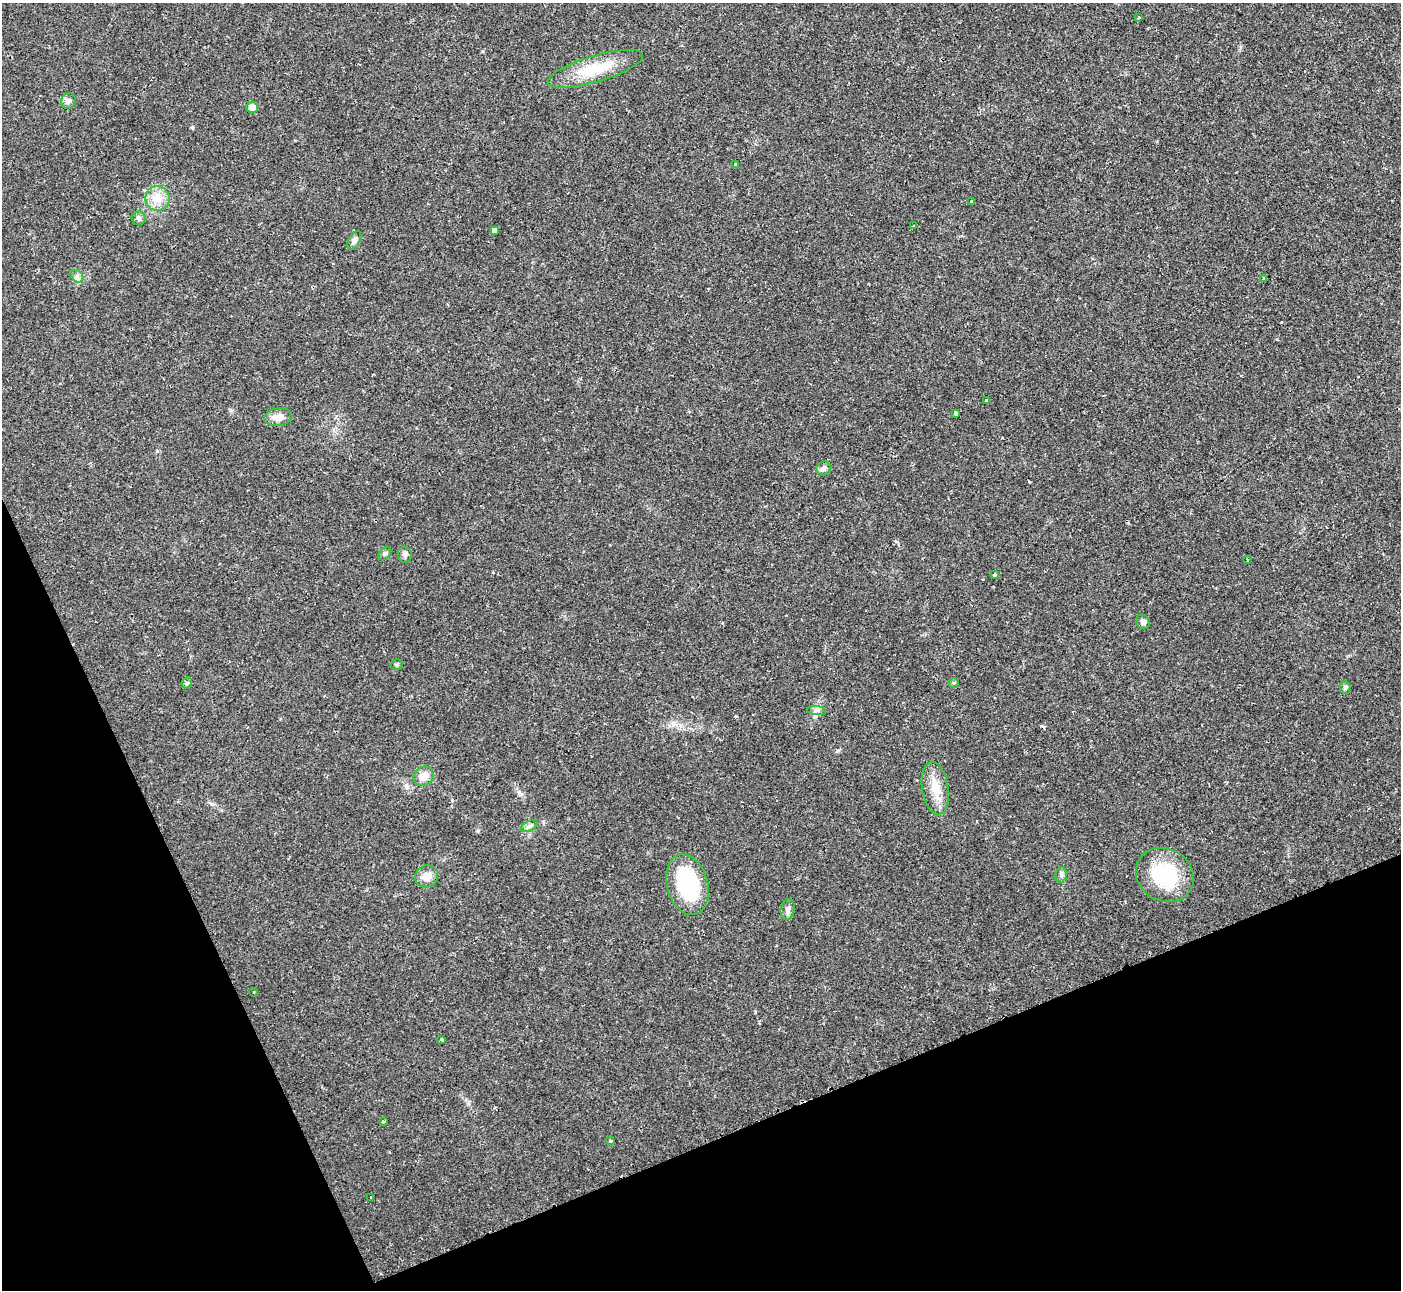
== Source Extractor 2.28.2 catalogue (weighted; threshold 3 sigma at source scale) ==
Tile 14 of 4 x 4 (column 2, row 4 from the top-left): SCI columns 1407-2805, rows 153-1440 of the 5604 x 5592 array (HDU 1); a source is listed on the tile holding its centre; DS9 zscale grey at full resolution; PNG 1403 x 1292 px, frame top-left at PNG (2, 3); each listed source drawn as its Kron ellipse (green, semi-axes under 4 px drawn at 4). Shown black and unused: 21% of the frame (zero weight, under 2 of 3 exposures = <1% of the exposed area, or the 3 px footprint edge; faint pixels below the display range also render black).
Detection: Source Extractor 2.28.2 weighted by HDU 2 'WHT'; one run over the whole footprint, this tile lists its part. Background 0.0258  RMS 0.0039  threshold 0.0177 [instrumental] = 3 sigma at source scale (4.5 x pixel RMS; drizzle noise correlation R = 1.50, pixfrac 1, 0.05/0.05 arcsec/px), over >= 5 px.
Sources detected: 43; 3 cosmic-ray / hot-pixel residue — neither listed nor drawn; the other 40 listed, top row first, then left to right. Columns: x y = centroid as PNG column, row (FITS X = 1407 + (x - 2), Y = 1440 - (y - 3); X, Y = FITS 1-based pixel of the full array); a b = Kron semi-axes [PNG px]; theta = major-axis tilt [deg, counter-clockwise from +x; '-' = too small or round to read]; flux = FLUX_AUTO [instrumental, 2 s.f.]
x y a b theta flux
1139 18 3 2 - 0.41
595 69 49 13 16 16
68 101 8 7 - 1.4
252 107 5 5 - 3.6
735 164 3 3 - 0.78
157 198 12 12 - 4.6
972 202 3 3 - 6.1
139 218 7 7 - 0.99
914 226 3 2 - 0.62
495 230 4 3 - 8.5
354 240 10 5 63 1.2
77 276 7 5 -46 1.1
1264 279 4 3 - 1.1
987 400 3 3 - 1.9
956 413 3 3 - 18
278 417 14 9 8 3.5
823 469 8 6 43 1.3
385 554 7 5 49 0.85
405 555 8 7 - 1.2
1248 559 4 3 - 0.39
994 575 4 3 - 2.6
1143 622 7 7 - 1.4
397 665 6 5 - 0.64
187 683 6 5 - 0.61
954 683 5 4 - 0.56
1345 687 6 5 - 0.79
816 711 9 4 -8 1.1
423 776 10 9 - 4
935 788 26 13 -81 7.4
529 826 9 5 27 1
1061 875 8 5 78 1
1165 875 30 26 -31 28
427 876 11 11 - 3.8
687 885 31 20 -76 33
788 909 10 7 78 1.6
254 992 4 3 - 0.35
441 1040 3 3 - 1.1
383 1121 4 3 - 0.45
610 1141 4 4 - 0.4
371 1198 3 2 - 0.39
Unlisted compact peaks at least as high as the median listed source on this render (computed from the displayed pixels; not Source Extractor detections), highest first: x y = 837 751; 478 831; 192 127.